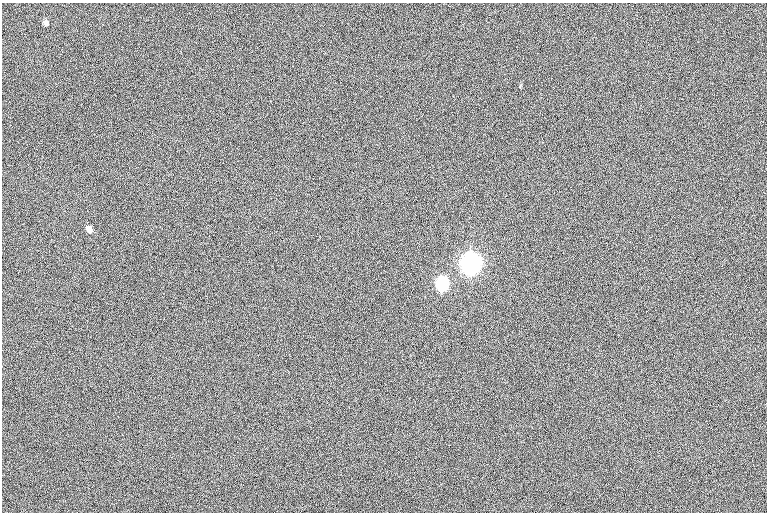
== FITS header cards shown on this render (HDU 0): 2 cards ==
NAXIS1  =                  765
NAXIS2  =                  510

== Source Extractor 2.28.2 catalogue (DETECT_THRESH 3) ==
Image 765 x 510 px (HDU 0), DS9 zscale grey, 1 PNG px = 1 image px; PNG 769 x 514 px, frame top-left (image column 1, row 510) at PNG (2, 3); no overlay
Background 1.14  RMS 12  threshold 35.2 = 3 sigma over >= 5 px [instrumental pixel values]
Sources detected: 4; all 4 listed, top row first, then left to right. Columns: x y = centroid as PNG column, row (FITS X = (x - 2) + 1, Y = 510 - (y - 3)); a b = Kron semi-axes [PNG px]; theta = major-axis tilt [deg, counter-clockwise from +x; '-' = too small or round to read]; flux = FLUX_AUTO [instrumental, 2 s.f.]
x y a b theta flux
46 23 6 6 - 2.7e+03
89 229 7 5 -57 4.6e+03
471 264 8 7 - 1.0e+06
442 284 7 6 - 1.6e+05